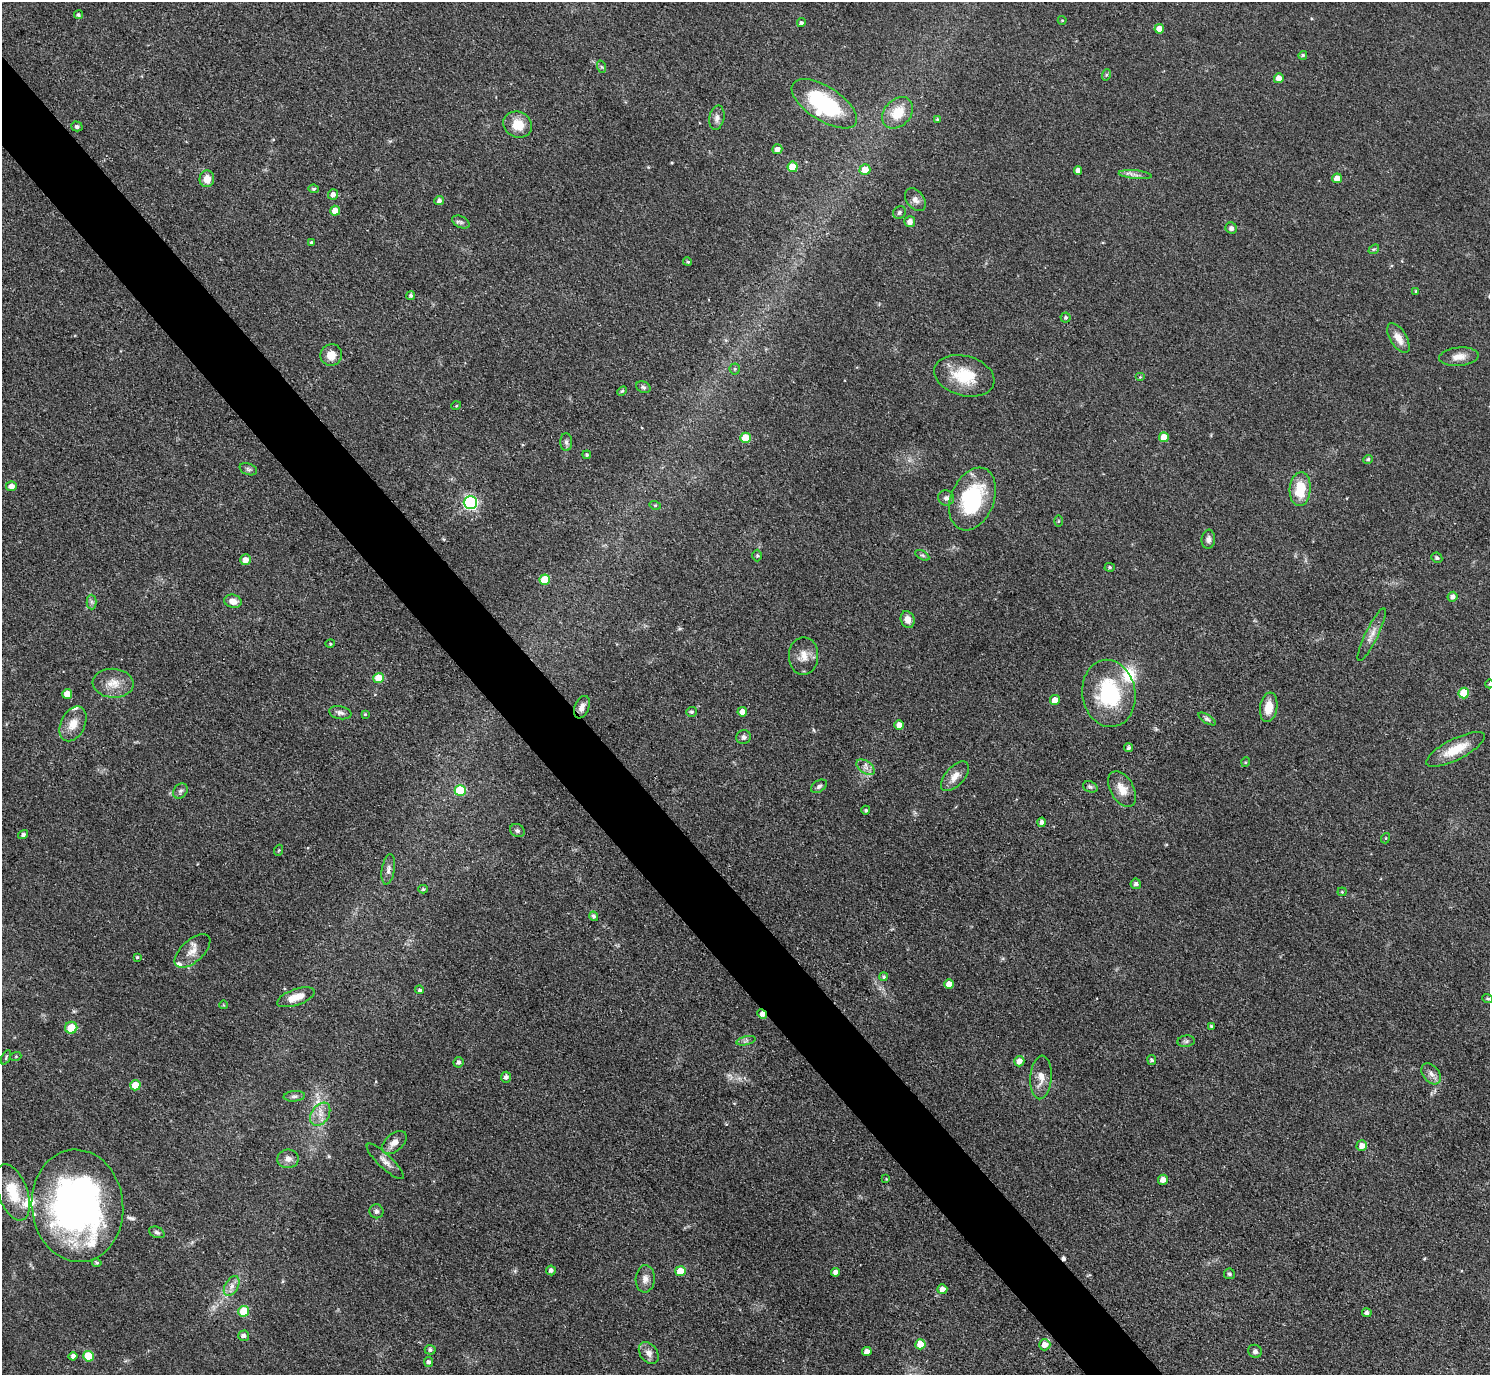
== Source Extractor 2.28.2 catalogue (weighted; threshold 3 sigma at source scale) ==
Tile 11 of 4 x 4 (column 3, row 3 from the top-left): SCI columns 2977-4464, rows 1672-3044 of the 5953 x 5949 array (HDU 1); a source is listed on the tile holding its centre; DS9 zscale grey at full resolution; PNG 1492 x 1377 px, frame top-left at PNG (2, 2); each listed source drawn as its Kron ellipse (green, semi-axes under 4 px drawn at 4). Shown black and unused: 5% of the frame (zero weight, under 3 of 4 exposures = <1% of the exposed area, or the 3 px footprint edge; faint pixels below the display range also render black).
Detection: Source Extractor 2.28.2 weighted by HDU 2 'WHT'; one run over the whole footprint, this tile lists its part. Background 0.0648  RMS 0.0054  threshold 0.0241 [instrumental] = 3 sigma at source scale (4.5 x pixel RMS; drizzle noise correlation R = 1.50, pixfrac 1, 0.05/0.05 arcsec/px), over >= 5 px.
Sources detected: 173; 1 too faint to see at this stretch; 1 cosmic-ray / hot-pixel residue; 1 long thin detection or spike segment (spike, bleed or trail) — neither listed nor drawn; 6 inside a brighter listed object's ellipse — not listed separately; the other 164 listed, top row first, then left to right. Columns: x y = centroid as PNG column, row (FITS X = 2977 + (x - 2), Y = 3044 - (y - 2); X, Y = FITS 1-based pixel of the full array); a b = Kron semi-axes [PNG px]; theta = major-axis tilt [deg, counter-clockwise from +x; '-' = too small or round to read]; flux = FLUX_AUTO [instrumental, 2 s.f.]
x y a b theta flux
78 15 4 4 - 1
1062 20 4 4 - 0.53
801 23 4 4 - 1.2
1159 29 5 4 - 5.6
1303 55 4 4 - 0.95
602 67 6 4 -70 0.72
1106 75 6 4 71 0.71
1279 78 5 5 - 4.6
824 104 37 17 -32 50
898 113 18 13 47 12
717 118 12 7 79 2.4
938 119 4 4 - 0.88
518 125 15 12 -26 9.9
77 126 6 5 - 1.3
777 149 5 5 - 2.4
793 167 5 5 - 12
865 169 5 5 - 6.1
1078 170 4 4 - 2.4
1135 175 16 4 -5 2.2
1337 178 5 4 - 4.7
207 179 8 7 - 6
314 189 5 4 - 0.97
333 194 5 5 - 2.5
915 200 13 8 -51 2.9
439 201 5 4 - 1.6
335 211 5 5 - 7.1
899 212 7 6 - 1.3
461 222 9 5 -24 1.4
910 222 5 5 - 3.4
1231 228 6 5 - 1.7
311 243 4 4 - 1.1
1374 249 6 4 40 0.72
688 262 4 4 - 0.78
1416 291 4 4 - 0.64
411 295 4 4 - 1.1
1066 317 5 5 - 0.91
1398 338 17 8 -59 5.5
331 355 11 10 - 6.4
1459 357 20 9 5 5.3
735 369 5 5 - 0.84
964 376 31 20 -15 20
1140 377 4 4 - 0.55
643 387 7 5 -20 1.2
622 391 5 4 - 0.7
456 406 5 3 - 0.46
1164 437 5 5 - 7.3
746 438 5 5 - 13
566 442 9 6 -89 1.5
587 455 4 4 - 0.9
1368 459 5 4 - 0.98
248 469 9 5 -19 1.3
11 486 5 5 - 3.5
1300 489 17 10 85 16
946 498 8 7 - 1.8
972 499 33 21 67 46
470 502 6 6 - 99
655 505 6 3 -17 0.55
1058 521 6 4 88 0.6
1208 539 9 6 84 2
922 555 7 4 -30 0.95
757 556 6 5 - 0.77
1437 558 6 5 - 1.3
246 560 5 5 - 3.7
1110 567 5 4 - 0.79
545 580 5 5 - 15
1453 597 5 5 - 2.5
233 601 9 6 -14 3.9
92 602 7 5 -89 1.2
908 620 9 6 -70 3.7
1372 635 29 6 64 4.6
330 644 5 3 - 0.48
803 656 19 14 90 6.6
379 678 5 5 - 12
113 683 20 14 -5 7.7
1489 684 4 3 - 0.38
1109 693 34 26 -81 44
1464 693 5 5 - 18
67 694 5 5 - 5.8
1055 700 5 5 - 5.7
582 707 12 7 68 3.3
1269 707 15 8 82 8.5
692 712 5 5 - 0.93
742 712 5 4 - 4.6
340 713 11 6 -11 2
365 714 3 3 - 0.56
1207 719 10 4 -32 1.3
73 724 18 12 63 7
899 725 5 4 - 4.9
743 737 7 7 - 1.5
1128 748 4 4 - 1.3
1455 749 32 10 27 13
1246 762 5 3 - 0.49
866 767 10 6 -35 2.6
955 776 18 9 48 5.3
819 786 9 5 34 1.4
1090 787 7 5 -21 1.2
1122 789 19 11 -61 6.8
180 791 8 6 50 1.4
460 791 5 5 - 25
866 810 4 4 - 0.81
1042 822 5 4 - 1.6
517 831 7 6 - 1.4
23 835 5 4 - 1.3
1386 838 5 3 - 0.5
279 850 5 3 - 0.5
388 869 15 6 81 2.4
1136 884 5 5 - 1.5
423 889 5 4 - 0.87
1342 892 4 4 - 0.6
594 916 5 4 - 1.4
192 951 22 11 42 5.7
137 957 4 4 - 0.61
884 977 4 4 - 0.95
949 984 5 4 - 5.3
420 990 4 4 - 0.99
296 997 20 8 19 6.7
1488 998 5 3 - 0.61
224 1005 4 3 - 0.39
762 1014 5 4 - 3.3
1211 1026 3 3 - 0.82
71 1028 6 6 - 13
746 1041 10 4 13 1.4
1186 1041 9 5 8 1.3
16 1056 5 3 - 0.49
6 1057 8 4 65 0.83
1152 1060 5 4 - 1.1
1019 1061 5 5 - 4.1
458 1062 5 5 - 1.7
1431 1074 12 8 -50 3.1
506 1077 5 5 - 1.7
1041 1077 22 10 85 6.4
135 1085 5 5 - 8.8
294 1096 11 5 5 1.4
320 1114 13 8 56 4.9
394 1143 14 8 41 4.5
1362 1146 5 5 - 4
288 1159 10 9 - 3.4
385 1161 24 7 -44 4.1
886 1179 3 3 - 0.38
1163 1180 5 5 - 3.8
13 1192 29 14 -70 16
77 1206 56 45 -84 230
376 1211 7 7 - 1.8
157 1232 8 5 -23 1.3
97 1263 5 4 - 0.85
551 1270 5 5 - 1.9
680 1271 5 5 - 8.6
835 1272 4 4 - 2.4
1229 1274 5 5 - 1.1
645 1279 13 9 87 3.7
232 1286 11 6 60 3.1
942 1289 5 4 - 3.2
244 1311 5 5 - 16
1367 1313 5 4 - 1.6
244 1336 5 5 - 1.9
920 1344 5 5 - 9.6
1045 1345 6 5 - 4.6
430 1350 5 5 - 1.3
1255 1351 7 6 - 1.7
867 1352 5 4 - 3.7
649 1353 12 8 -54 3.4
73 1356 4 4 - 2
88 1356 5 5 - 17
428 1362 5 4 - 1.5
Overlapping masked pixels (flux is a lower limit): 1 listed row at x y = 762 1014
Isophote crosses this tile's border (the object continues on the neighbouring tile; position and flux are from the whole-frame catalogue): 1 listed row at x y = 1489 684